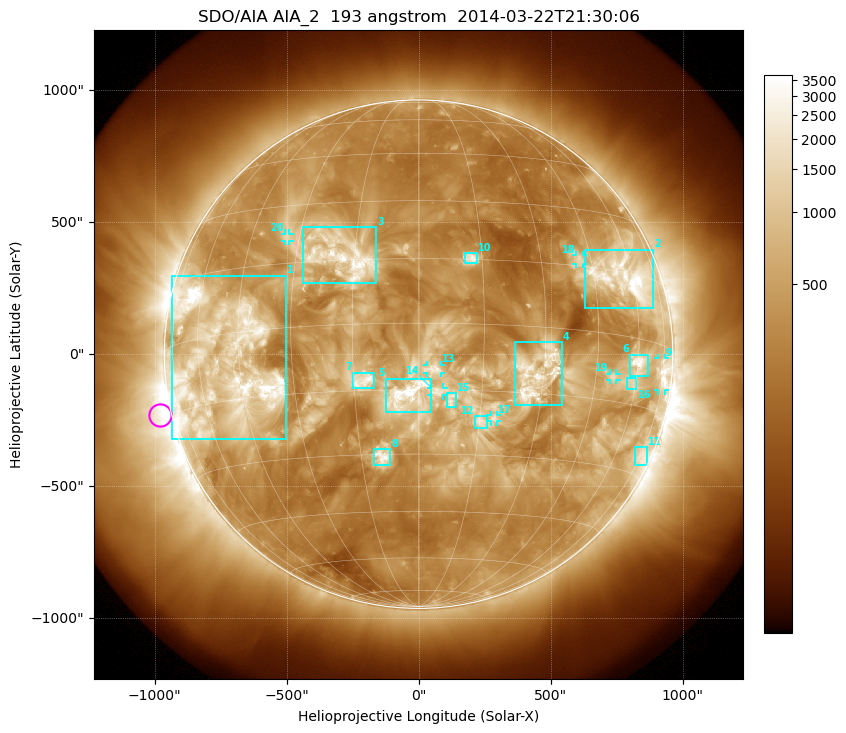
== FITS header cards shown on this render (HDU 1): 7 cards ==
TELESCOP= 'SDO/AIA'
INSTRUME= 'AIA_2'
WAVELNTH=                  193
WAVEUNIT= 'angstrom'
DATE-OBS= '2014-03-22T21:30:06.84'
CTYPE1  = 'HPLN-TAN'
CTYPE2  = 'HPLT-TAN'

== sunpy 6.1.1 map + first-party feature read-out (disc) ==
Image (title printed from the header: SDO/AIA AIA_2  193 angstrom  2014-03-22T21:30:06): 1024 x 1024 px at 2.4 arcsec/px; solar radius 963 arcsec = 401 px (full disc in frame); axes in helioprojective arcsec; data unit not stated in the header (colour bar unlabelled)
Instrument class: DISC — disc imager (sunpy class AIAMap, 193 A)
Bright regions (active regions / flare kernels): reference = the median radial profile (limb darkening/brightening removed); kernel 9 px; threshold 5 sigma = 947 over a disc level ~317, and >= 1.15x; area >= 12 px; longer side >= 10 px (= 24 arcsec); searched inside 0.97 R_sun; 21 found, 20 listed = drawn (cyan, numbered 1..; 7 of them under ~33 arcsec drawn as corner ticks so the feature stays visible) (cap 20 boxes per figure: the strongest are kept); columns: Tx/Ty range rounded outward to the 5 arcsec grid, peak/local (2 s.f.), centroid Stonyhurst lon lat
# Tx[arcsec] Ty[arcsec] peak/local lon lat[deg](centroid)
1 -935..-505 -325..300 6.9 -50 -6
2 630..890 175..395 13 +56 +14
3 -440..-160 270..480 7.3 -18 +16
4 365..545 -195..45 6.7 +28 -10
5 -125..45 -220..-90 7.1 -3 -16
6 800..870 -85..0 10 +60 -6
7 -250..-170 -130..-70 5.2 -13 -13
8 -170..-105 -420..-360 6 -9 -31
9 905..935 -140..-15 8.7 +74 -6
10 175..225 345..385 5.4 +12 +15
11 820..865 -420..-350 5.1 +75 -25
12 210..260 -280..-235 4.8 +15 -22
13 30..85 -75..-40 3.7 +4 -10
14 45..95 -155..-125 3.8 +4 -15
15 105..145 -205..-145 4.1 +8 -17
16 790..825 -135..-90 4.5 +59 -10
17 270..300 -255..-230 3.9 +19 -21
18 595..625 340..375 4.8 +41 +17
19 725..750 -100..-75 5.1 +51 -10
20 -510..-490 430..455 4.3 -34 +22
Off-limb structures (1.02-1.3 R_sun): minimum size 162 px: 2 found; the strongest spans PA ~55..145 deg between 1.02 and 1.3 R_sun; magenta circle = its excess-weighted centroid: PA ~105 deg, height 1.05 R_sun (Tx ~-980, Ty ~-230 arcsec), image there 4.8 x the reference